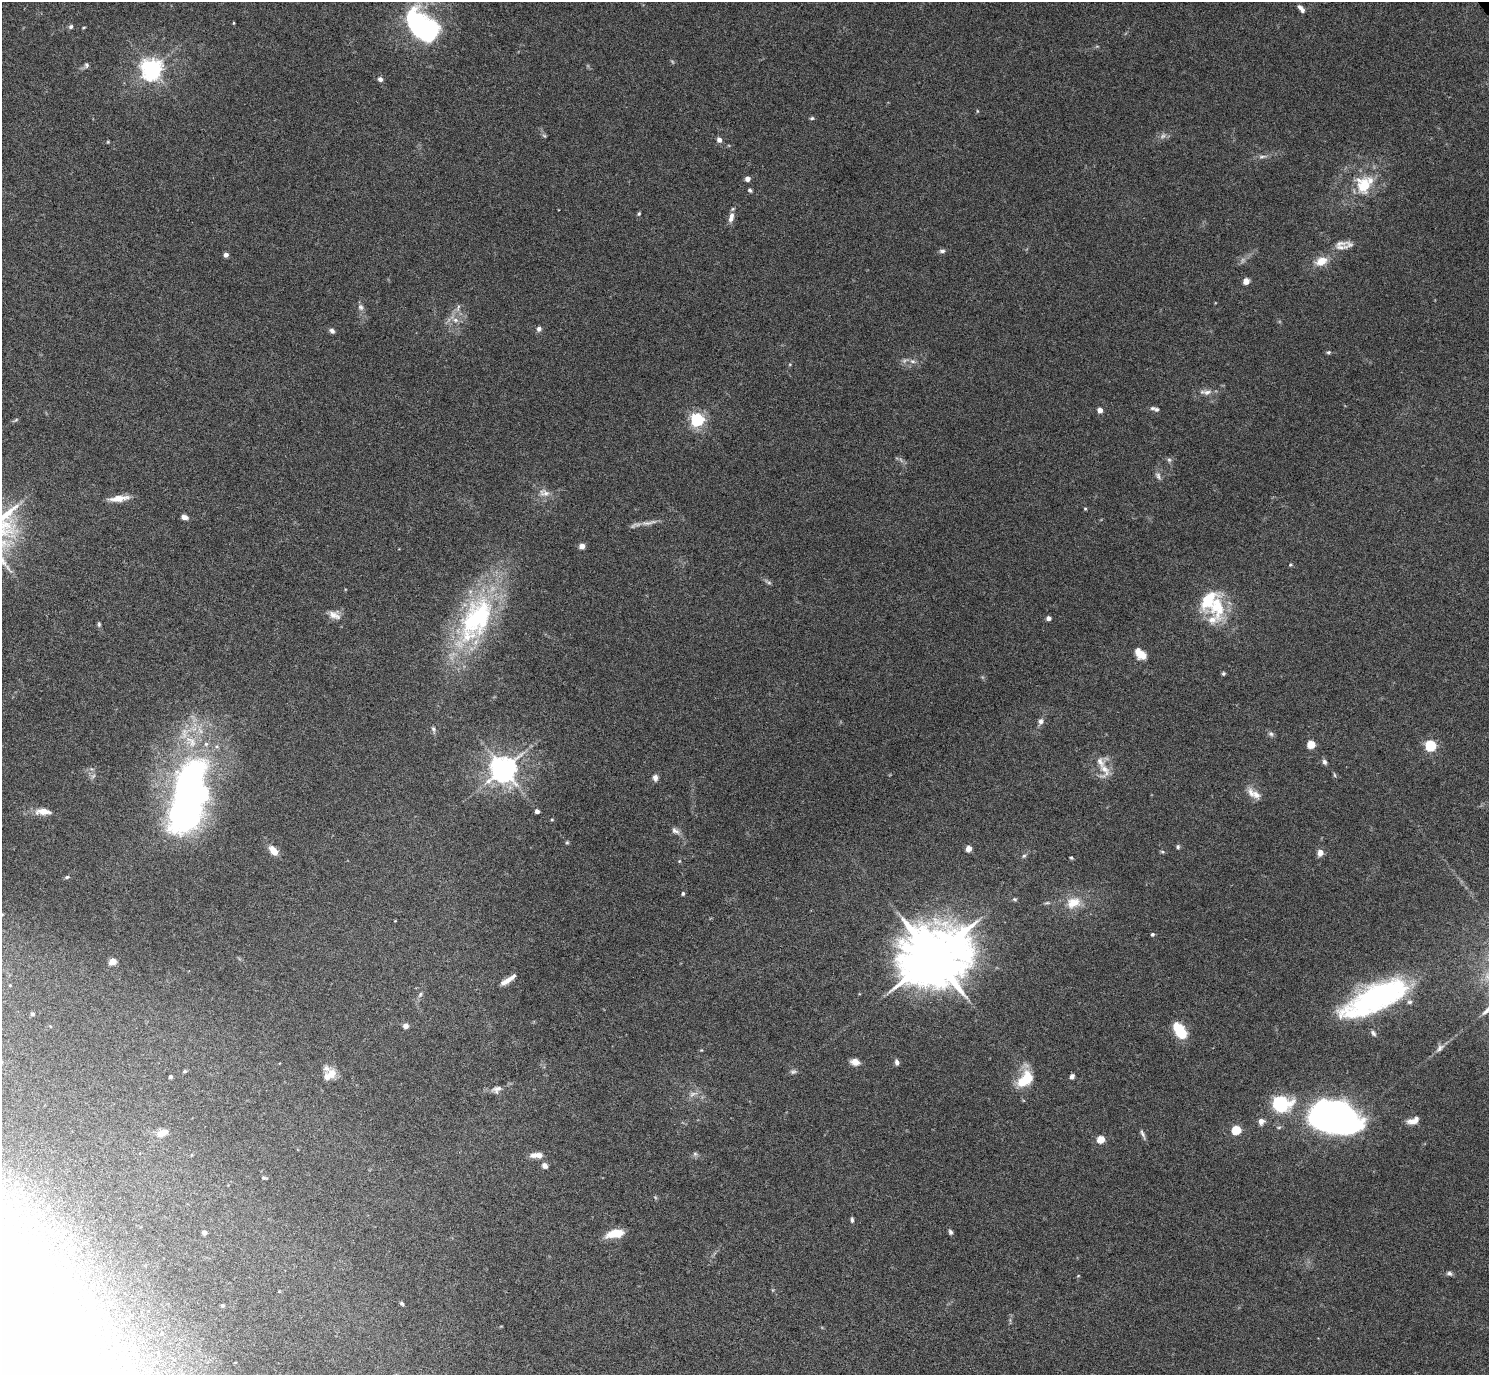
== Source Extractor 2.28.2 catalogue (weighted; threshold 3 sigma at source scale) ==
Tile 7 of 4 x 4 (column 3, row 2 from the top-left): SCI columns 2980-4466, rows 3050-4422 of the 6002 x 5991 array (HDU 1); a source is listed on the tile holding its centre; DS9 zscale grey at full resolution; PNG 1491 x 1377 px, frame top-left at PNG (2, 2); no overlay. Shown black and unused: <1% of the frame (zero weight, under 5 of 9 exposures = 3% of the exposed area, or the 3 px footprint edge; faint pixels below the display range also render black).
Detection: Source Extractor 2.28.2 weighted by HDU 2 'WHT'; one run over the whole footprint, this tile lists its part. Background 0.0656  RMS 0.0033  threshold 0.0133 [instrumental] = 3 sigma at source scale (4.09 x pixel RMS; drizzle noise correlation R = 1.36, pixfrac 0.8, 0.05/0.05 arcsec/px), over >= 5 px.
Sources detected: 145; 4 too faint to see at this stretch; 4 inside a brighter object's white glare — not listed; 13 inside a brighter listed object's ellipse — not listed separately; the other 124 listed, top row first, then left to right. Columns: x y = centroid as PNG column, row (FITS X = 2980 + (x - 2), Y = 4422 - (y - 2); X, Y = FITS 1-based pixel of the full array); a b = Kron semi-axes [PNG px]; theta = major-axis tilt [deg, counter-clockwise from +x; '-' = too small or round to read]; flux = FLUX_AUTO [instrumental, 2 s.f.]
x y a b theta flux
1301 9 11 5 -49 1.2
233 23 4 3 - 0.27
422 26 46 26 -43 44
71 27 6 6 - 0.62
84 27 5 3 - 0.26
86 65 8 5 -83 0.63
151 69 7 7 - 200
380 79 6 5 - 0.92
812 118 6 5 - 0.45
1163 136 7 6 - 0.9
719 140 6 5 - 1.3
1262 156 12 4 6 0.98
747 179 4 4 - 1.9
1364 186 26 21 -84 10
750 190 5 4 - 0.51
639 214 5 4 - 0.43
732 215 8 7 - 1.2
1349 244 19 11 -4 2.1
942 251 8 5 1 0.76
226 255 4 4 - 1.6
1321 261 14 9 21 4.1
1246 281 4 4 - 4.3
361 307 9 7 -71 1.1
458 307 10 4 68 0.75
455 320 9 6 -27 1.3
539 329 6 6 - 0.93
332 331 6 5 - 0.92
1328 352 6 4 19 0.44
913 361 8 6 -19 0.89
1207 392 12 7 10 1.7
1156 409 7 6 - 0.64
1100 410 4 4 - 2.4
697 420 6 5 - 67
1169 460 7 5 -43 0.62
1158 476 10 6 -72 1
544 493 17 8 -9 2.3
119 498 24 7 7 3.4
1085 509 4 4 - 0.31
184 517 7 5 -8 1.5
648 523 27 5 11 2.2
582 546 4 4 - 2.9
1290 565 5 4 - 0.41
769 583 6 4 -19 0.54
1208 600 28 15 59 10
334 615 17 10 -24 2.4
477 618 69 40 61 49
1048 618 4 4 - 1.7
1212 620 27 11 13 4.9
99 624 6 4 -71 0.49
1141 654 13 8 -42 4.2
1223 673 5 5 - 0.44
1041 721 9 7 73 1.2
433 729 7 5 -61 0.64
1271 734 7 6 - 0.71
1311 744 5 5 - 8.8
1430 746 5 5 - 32
1324 762 7 5 -65 0.83
503 769 8 7 - 370
1105 770 22 15 89 4.2
1335 775 6 3 -70 0.37
655 778 8 6 -80 1.2
1256 795 14 10 -37 2.4
184 803 64 26 82 120
43 811 15 6 -3 3.7
537 811 4 4 - 1.5
552 820 5 3 - 0.29
675 831 12 7 -26 1.3
567 842 5 5 - 0.38
1178 847 6 4 -78 0.52
968 849 4 4 - 3.8
274 851 9 6 -49 4.5
1162 851 6 3 -19 0.39
1320 853 8 6 75 1.9
1024 856 6 5 - 0.53
1071 858 4 4 - 0.36
67 877 6 4 18 0.48
683 893 4 4 - 0.61
1015 899 6 5 - 0.46
1047 903 6 4 18 0.46
1073 903 20 14 21 5.6
1152 934 4 4 - 0.55
933 956 20 16 26 2500
112 962 5 4 - 5.7
506 981 16 6 32 2.2
420 995 8 4 63 0.69
1376 998 57 19 26 79
1410 1002 7 5 2 0.73
32 1014 4 3 - 0.67
406 1026 5 5 - 1.6
1180 1031 15 8 -59 12
1373 1033 8 5 -52 0.73
1440 1048 13 7 45 1.3
701 1050 4 4 - 0.24
855 1062 10 7 -15 2.2
897 1062 6 5 - 1
185 1071 5 4 - 0.48
793 1072 9 5 5 0.74
332 1073 14 11 88 3
1072 1076 5 4 - 1.1
170 1077 4 3 - 0.67
1025 1079 23 13 46 9.2
497 1089 11 9 30 1.4
1281 1104 18 15 -1 19
1328 1120 46 24 1 120
1261 1121 5 5 - 2.3
1412 1122 14 7 -3 2
1236 1130 5 5 - 16
162 1133 13 7 27 3.7
1143 1134 13 4 -65 0.91
1101 1139 5 4 - 8.7
695 1154 6 4 -19 0.51
537 1155 15 6 0 2.7
545 1166 7 6 - 1.3
264 1178 7 3 -12 0.35
852 1220 7 4 -88 0.63
204 1232 4 4 - 1.2
950 1232 6 5 - 0.71
615 1234 19 8 11 5.9
1449 1273 8 5 -20 0.76
1078 1276 4 3 - 0.24
279 1291 4 3 - 0.23
402 1303 6 4 -49 0.49
110 1304 4 4 - 0.24
223 1306 4 4 - 0.51